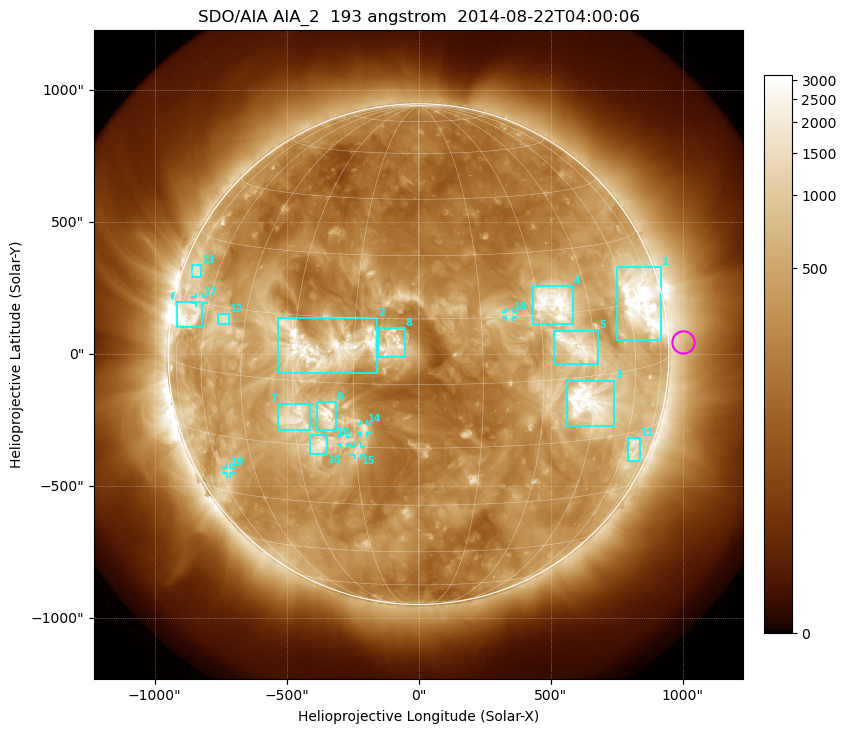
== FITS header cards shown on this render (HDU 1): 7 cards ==
TELESCOP= 'SDO/AIA'
INSTRUME= 'AIA_2'
WAVELNTH=                  193
WAVEUNIT= 'angstrom'
DATE-OBS= '2014-08-22T04:00:06.84'
CTYPE1  = 'HPLN-TAN'
CTYPE2  = 'HPLT-TAN'

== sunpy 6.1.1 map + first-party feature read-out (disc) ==
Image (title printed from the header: SDO/AIA AIA_2  193 angstrom  2014-08-22T04:00:06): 1024 x 1024 px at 2.4 arcsec/px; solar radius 949 arcsec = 395 px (full disc in frame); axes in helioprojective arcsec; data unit not stated in the header (colour bar unlabelled)
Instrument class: DISC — disc imager (sunpy class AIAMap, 193 A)
Bright regions (active regions / flare kernels): reference = the median radial profile (limb darkening/brightening removed); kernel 9 px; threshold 5 sigma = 918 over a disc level ~295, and >= 1.15x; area >= 12 px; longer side >= 9 px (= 22 arcsec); searched inside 0.97 R_sun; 19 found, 19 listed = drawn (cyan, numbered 1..; 6 of them under ~33 arcsec drawn as corner ticks so the feature stays visible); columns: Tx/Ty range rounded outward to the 5 arcsec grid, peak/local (2 s.f.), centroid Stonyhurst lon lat
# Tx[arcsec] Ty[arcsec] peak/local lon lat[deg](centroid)
1 750..920 55..330 15 +66 +15
2 -535..-155 -70..140 13 -22 +8
3 565..745 -275..-100 12 +43 -6
4 435..585 110..260 15 +34 +17
5 510..680 -40..90 8.3 +39 +7
6 -915..-820 100..200 16 -69 +12
7 -535..-410 -285..-185 6.6 -30 -9
8 -155..-50 -10..100 12 -6 +9
9 -385..-315 -290..-180 9.1 -21 -8
10 -410..-345 -380..-305 7.5 -24 -15
11 795..840 -405..-320 5.2 +66 -19
12 -760..-715 110..150 6.1 -52 +12
13 -860..-825 290..335 4.2 -72 +22
14 -220..-195 -300..-265 5.6 -13 -10
15 -245..-215 -385..-350 5 -14 -16
16 -295..-270 -340..-315 4.8 -18 -14
17 -845..-815 195..215 4.4 -65 +16
18 330..360 140..160 4.4 +22 +15
19 -730..-710 -450..-430 4.5 -56 -24
Off-limb structures (1.02-1.3 R_sun): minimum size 162 px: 4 found; the strongest spans PA ~240..300 deg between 1.02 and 1.3 R_sun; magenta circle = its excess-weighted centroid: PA ~275 deg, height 1.06 R_sun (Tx ~1000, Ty ~45 arcsec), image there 1.7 x the reference